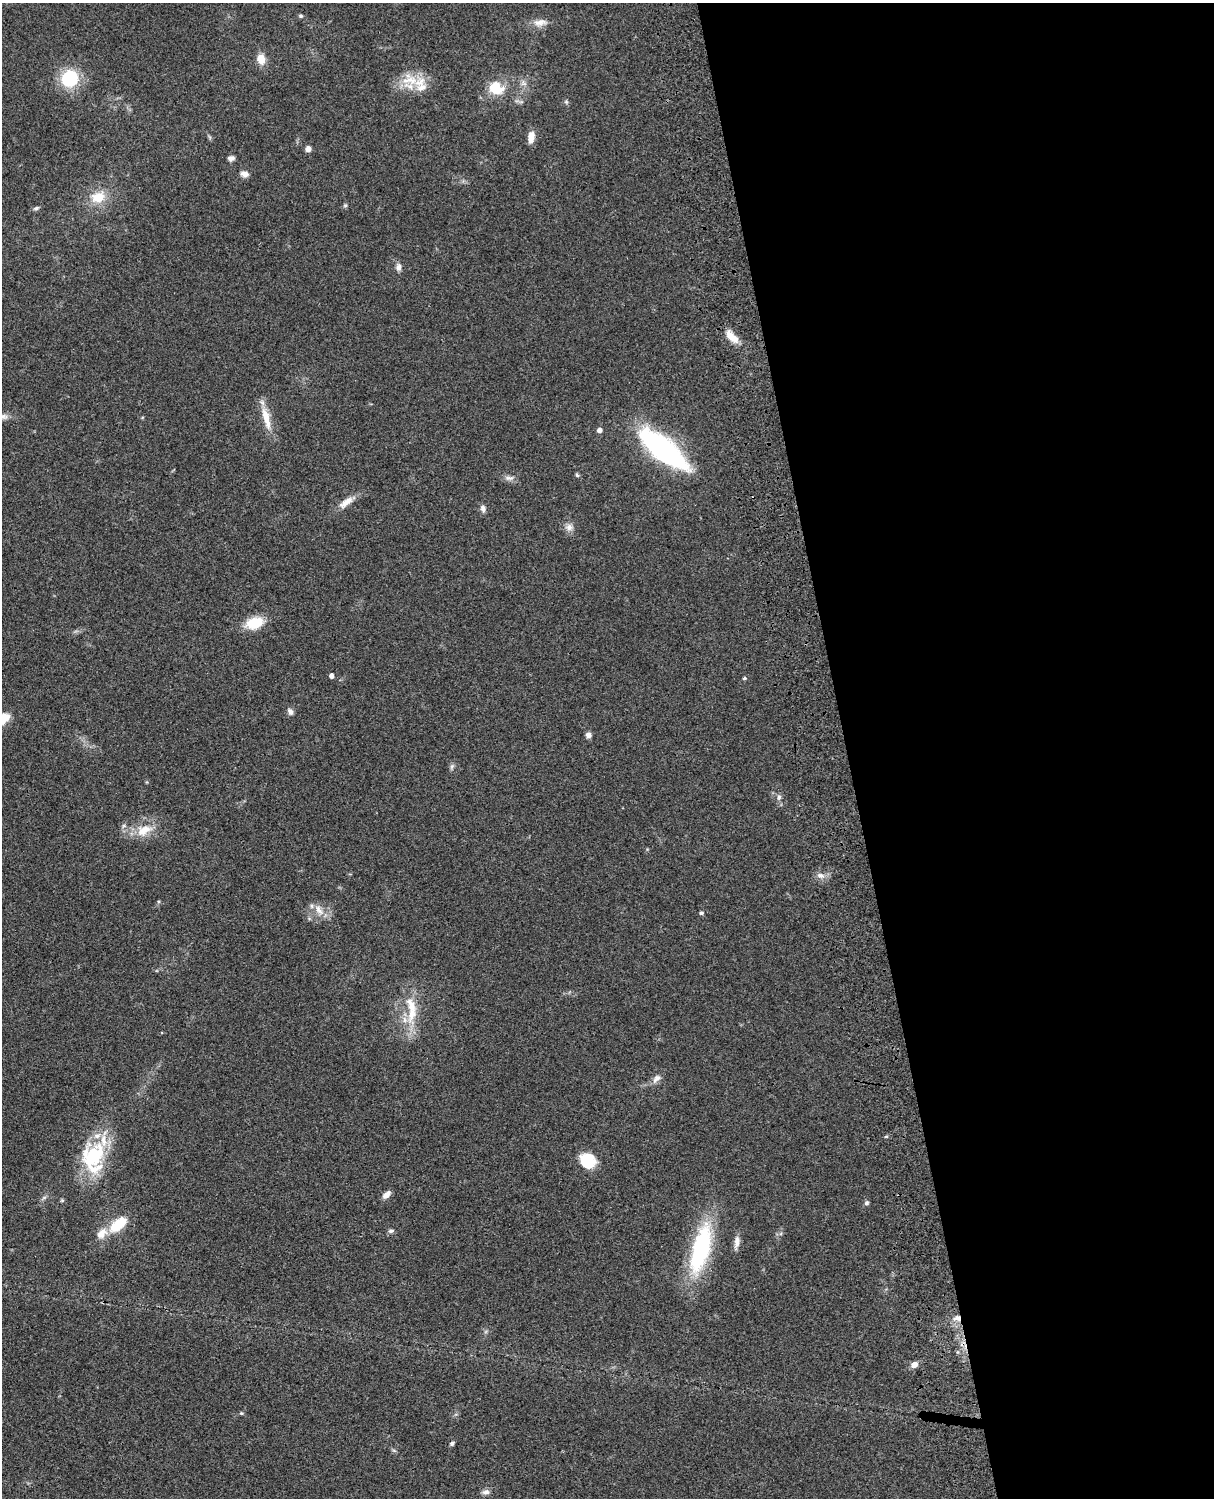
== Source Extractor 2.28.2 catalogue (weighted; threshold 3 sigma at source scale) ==
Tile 8 of 4 x 3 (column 4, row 2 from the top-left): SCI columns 3758-4969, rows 1773-3268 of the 5088 x 4927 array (HDU 1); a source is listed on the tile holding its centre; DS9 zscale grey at full resolution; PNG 1216 x 1500 px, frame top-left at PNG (2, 3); no overlay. Shown black and unused: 30% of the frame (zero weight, under 3 of 4 exposures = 6% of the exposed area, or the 3 px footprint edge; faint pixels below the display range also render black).
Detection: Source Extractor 2.28.2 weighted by HDU 2 'WHT'; one run over the whole footprint, this tile lists its part. Background 0.0763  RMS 0.0058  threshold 0.0261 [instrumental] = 3 sigma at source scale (4.5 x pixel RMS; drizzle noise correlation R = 1.50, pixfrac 1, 0.05/0.05 arcsec/px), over >= 5 px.
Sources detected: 60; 5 inside a brighter listed object's ellipse — not listed separately; the other 55 listed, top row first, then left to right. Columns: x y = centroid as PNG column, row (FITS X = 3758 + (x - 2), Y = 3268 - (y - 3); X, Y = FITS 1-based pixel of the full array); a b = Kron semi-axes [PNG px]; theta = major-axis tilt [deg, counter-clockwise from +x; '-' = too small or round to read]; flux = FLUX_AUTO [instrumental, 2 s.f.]
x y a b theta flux
301 16 6 4 -14 0.88
540 22 21 10 5 5.4
261 59 11 8 -83 7.1
70 78 13 13 - 37
410 80 30 18 0 15
495 88 14 12 -21 17
566 102 6 5 - 1
531 137 13 7 83 5.8
308 149 6 6 - 2.9
231 158 7 6 - 2.2
244 174 9 7 -15 3.3
98 197 17 13 18 12
345 205 6 5 - 0.85
36 208 8 5 27 1.4
398 267 10 7 87 2.5
732 337 21 9 -41 7.4
266 418 33 9 -76 10
600 430 5 4 - 2.7
661 448 49 16 -39 130
577 475 5 5 - 0.96
509 478 15 6 -1 2.6
346 502 22 9 37 6.1
483 508 9 7 -77 2.4
569 527 11 9 1 3.3
254 623 17 11 17 18
332 676 4 4 - 2.7
744 678 5 4 - 0.88
290 712 9 6 -62 2.1
3 718 16 11 35 9.6
588 735 7 6 - 2.4
452 767 8 5 70 1.4
779 797 9 6 89 1.9
144 830 24 14 24 12
820 875 11 7 -24 3
319 910 18 9 -53 5.7
701 913 5 4 - 1.4
412 1006 56 12 88 18
656 1079 14 8 44 3.4
886 1136 5 3 - 0.63
90 1157 48 24 90 35
588 1160 15 14 - 18
387 1194 11 6 46 3.4
62 1200 5 5 - 0.71
867 1203 6 6 - 1.2
118 1224 20 10 40 18
391 1231 8 5 1 1.3
102 1233 17 11 46 6.4
737 1242 19 7 82 3.7
701 1249 61 20 75 63
957 1318 11 8 -8 3.5
914 1364 8 7 - 3.4
241 1413 5 4 - 0.7
452 1443 6 4 50 1.4
394 1450 6 4 -3 0.88
486 1492 11 7 6 2.2
Overlapping masked pixels (flux is a lower limit): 1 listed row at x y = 957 1318
Isophote crosses this tile's border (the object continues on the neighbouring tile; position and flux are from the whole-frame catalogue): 1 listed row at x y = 3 718